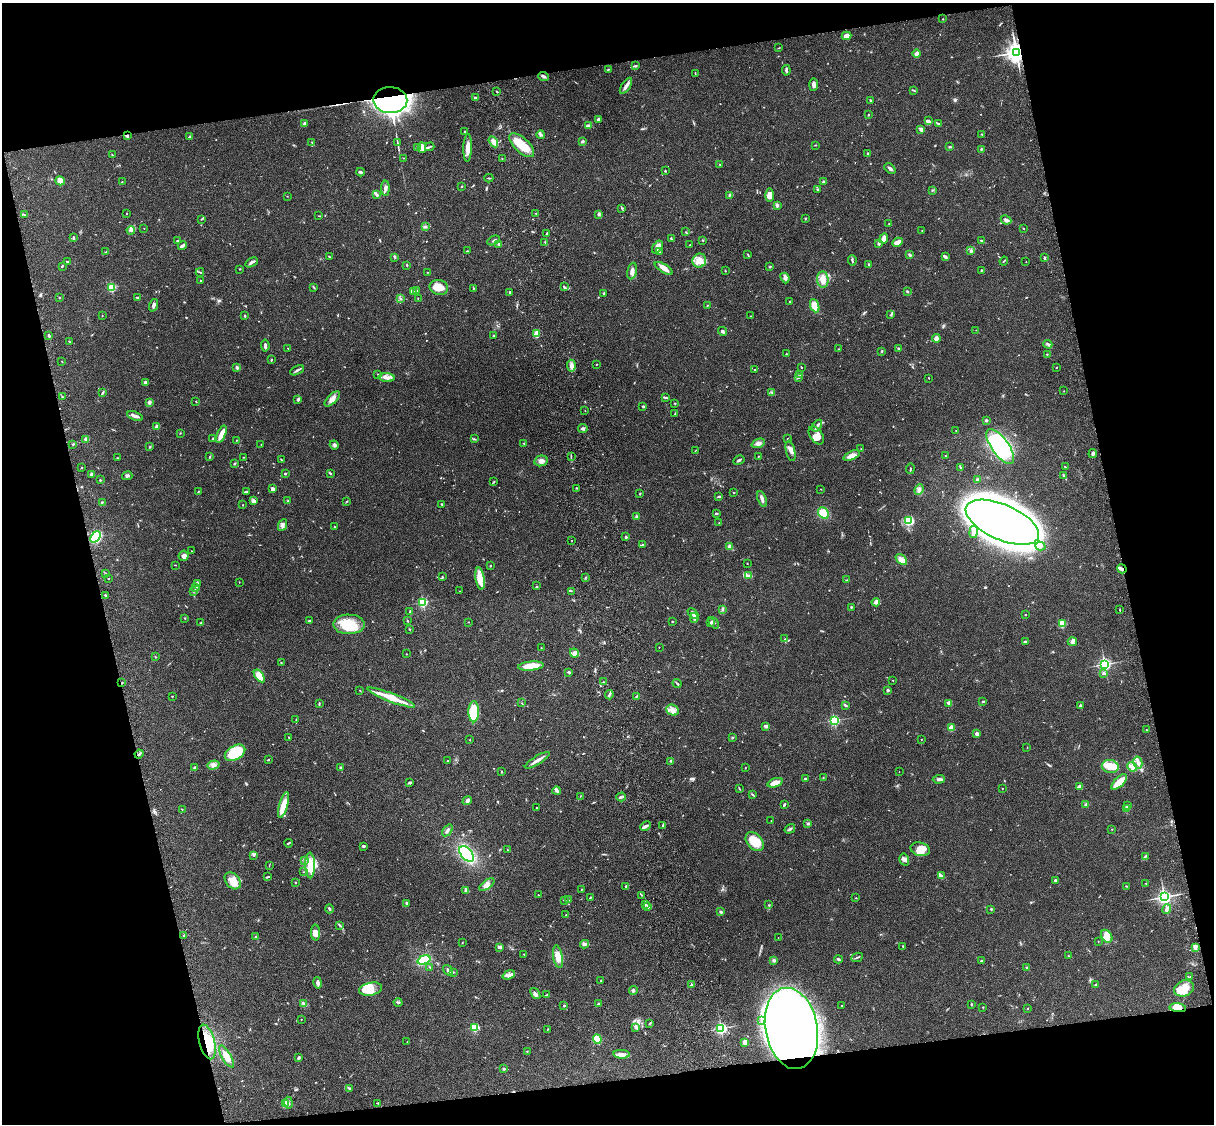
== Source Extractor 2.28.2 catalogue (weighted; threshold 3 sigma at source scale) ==
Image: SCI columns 122-4969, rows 278-4763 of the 5088 x 4927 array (HDU 1 of 3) = the unmasked area's bounding box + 8 px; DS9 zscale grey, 4 x 4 block average (1 PNG px = mean of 4 x 4 image px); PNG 1216 x 1126 px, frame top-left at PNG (2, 3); each listed source drawn as its Kron ellipse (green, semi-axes under 4 px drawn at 4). Shown black and unused: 25% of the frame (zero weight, under 3 of 4 exposures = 6% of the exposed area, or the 3 px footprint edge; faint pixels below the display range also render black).
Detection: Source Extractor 2.28.2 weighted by HDU 2 'WHT'. Background 0.0925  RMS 0.0062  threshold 0.0279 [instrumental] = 3 sigma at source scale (4.5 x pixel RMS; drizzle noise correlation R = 1.50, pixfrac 1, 0.05/0.05 arcsec/px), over >= 5 px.
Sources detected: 779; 5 too faint to see at this stretch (4 x 4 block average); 15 inside a brighter object's white glare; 1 cosmic-ray / hot-pixel residue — neither listed nor drawn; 18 coinciding with a brighter row at this scale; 54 inside a brighter listed object's ellipse — not listed separately; of the other 686, all 500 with FLUX_AUTO >= 1.37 (the completeness limit of this list) listed and drawn (186 fainter detections not listed), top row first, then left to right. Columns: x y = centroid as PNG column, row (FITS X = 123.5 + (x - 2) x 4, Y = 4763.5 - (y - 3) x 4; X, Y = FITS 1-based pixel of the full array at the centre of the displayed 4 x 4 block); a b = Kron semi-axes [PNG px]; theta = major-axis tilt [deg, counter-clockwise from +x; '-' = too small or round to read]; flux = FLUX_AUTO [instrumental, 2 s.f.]
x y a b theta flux
943 19 2 2 - 3.6
847 36 5 3 - 26
778 48 2 2 - 1.4
1016 52 3 3 - 2400
917 54 4 3 - 12
635 66 3 2 - 3.8
608 70 2 2 - 2.3
786 70 5 2 - 7.2
695 73 3 2 - 1.6
544 76 5 2 - 9.6
813 85 6 4 89 13
626 86 9 3 57 17
913 90 4 2 - 3
497 91 3 2 - 2.7
475 97 2 2 - 4.1
390 100 17 13 -1 2400
870 100 2 2 - 2.7
868 115 2 2 - 2.5
598 119 3 2 - 8
928 121 4 3 - 6.7
304 124 3 2 - 12
938 124 3 2 - 5.6
589 126 4 3 - 10
921 129 4 3 - 6.4
464 131 2 2 - 2.6
982 134 2 2 - 1.5
541 135 4 2 - 7
127 136 3 2 - 6.8
190 137 2 2 - 2.5
582 141 3 3 - 5.4
312 142 2 2 - 1.4
397 142 3 2 - 2.3
493 142 6 3 -57 11
522 145 16 7 -43 82
816 145 2 2 - 2.6
417 147 3 2 - 3.6
422 147 5 4 - 14
430 147 5 2 - 4.5
950 147 3 2 - 3.8
468 148 14 4 88 38
981 149 2 2 - 3.7
868 153 3 2 - 3.3
112 155 2 2 - 1.8
403 158 2 2 - 3
502 158 2 2 - 1.9
720 164 2 2 - 1.5
890 168 6 3 -41 9.5
665 171 3 2 - 2.5
360 172 4 2 - 6.9
489 178 4 2 - 3.3
60 181 5 4 - 31
122 182 2 2 - 2
823 182 2 2 - 24
462 186 2 2 - 2.7
385 188 8 3 -90 12
818 189 3 2 - 4.3
933 190 2 2 - 2.4
377 195 3 3 - 8.1
729 195 3 2 - 4
770 195 7 4 -90 32
287 196 2 2 - 1.7
777 205 3 3 - 9.6
622 208 4 2 - 3.7
126 213 2 2 - 1.8
536 213 2 2 - 2.2
599 214 3 3 - 5.8
25 215 2 2 - 1.4
319 216 3 2 - 1.6
805 218 2 2 - 2
201 219 2 2 - 1.6
1006 220 5 3 - 10
889 224 2 2 - 3.1
425 227 3 2 - 4
144 228 2 2 - 1.9
1023 228 2 2 - 1.7
131 230 4 3 - 8.4
922 231 2 2 - 1.5
686 232 3 2 - 3.1
547 234 3 2 - 3
73 237 4 2 - 3.6
671 238 3 2 - 4.3
884 238 5 3 - 24
178 240 3 2 - 3.2
494 240 6 2 28 5.6
703 241 2 2 - 2
982 241 3 2 - 5.4
545 242 2 2 - 3.1
897 242 5 3 - 22
499 244 3 2 - 12
879 244 2 2 - 16
690 245 2 2 - 2.2
182 246 5 2 - 15
657 247 7 3 58 15
467 251 3 2 - 2.3
971 251 3 3 - 8.4
106 252 3 2 - 2.6
659 252 3 2 - 3
748 255 4 2 - 2.8
910 255 4 3 - 5.3
329 256 2 2 - 2.2
945 256 4 3 - 5.5
395 257 3 2 - 3.9
1044 258 4 2 - 4.4
852 260 5 2 - 4.9
699 261 7 6 - 33
1004 261 4 2 - 3
68 262 3 2 - 4.6
251 262 7 3 31 9.2
1026 262 2 2 - 2.4
869 264 2 2 - 3.4
407 265 3 2 - 2.6
62 266 3 2 - 3.9
770 267 3 2 - 3.2
664 268 10 4 -31 24
239 269 2 2 - 1.7
981 270 3 2 - 2.3
632 271 8 4 77 19
725 271 2 2 - 1.6
200 272 4 2 - 2.5
428 272 2 2 - 1.4
785 278 5 3 - 10
823 280 8 5 -84 36
200 281 2 2 - 3.1
112 287 2 2 - 280
313 287 4 2 - 3.3
439 287 9 7 -12 52
564 287 3 2 - 4.8
473 289 4 2 - 2.5
413 291 3 2 - 3.4
417 291 2 2 - 1.8
907 291 2 2 - 4.1
510 292 3 2 - 2.2
604 293 3 2 - 3.4
59 297 2 2 - 2.2
137 297 2 2 - 4.5
418 298 2 2 - 1.9
400 299 3 2 - 2.4
790 301 2 2 - 2.1
153 305 6 3 70 9.8
707 306 2 2 - 1.5
815 306 7 4 -67 36
891 315 2 2 - 2.5
102 316 2 2 - 1.4
244 316 3 2 - 4.2
750 316 2 2 - 1.4
976 330 2 2 - 1.4
723 331 4 2 - 4.7
537 334 4 3 - 33
49 336 3 2 - 5.2
494 336 3 2 - 4.3
936 338 4 3 - 16
70 342 2 2 - 2.8
1048 344 4 2 - 4.2
265 345 6 2 -84 11
288 348 2 2 - 2.8
838 349 2 2 - 1.9
899 349 3 2 - 5.8
882 351 3 2 - 2.9
786 354 2 2 - 2
1047 354 2 2 - 2.8
271 360 3 2 - 2.5
62 361 2 2 - 2.1
596 365 2 2 - 1.8
571 366 6 3 -85 17
237 367 2 2 - 26
801 367 2 2 - 2.8
1056 368 2 2 - 2.5
754 369 2 2 - 2.5
297 370 7 2 29 7.9
378 374 2 2 - 1.9
800 374 3 2 - 4.9
387 377 8 4 -4 17
799 377 3 2 - 3.8
929 378 2 2 - 1.6
145 382 3 2 - 8.9
1064 391 2 2 - 1.4
772 392 2 2 - 3.2
102 393 4 2 - 6
62 396 2 2 - 2
666 398 3 2 - 3
298 399 3 2 - 8.1
332 399 10 4 43 21
149 402 3 3 - 7.5
196 402 2 2 - 1.5
675 403 2 2 - 2.4
643 406 3 2 - 4.2
585 410 2 2 - 1.4
675 414 2 2 - 2
135 416 8 3 -20 16
986 420 3 2 - 7.1
817 426 7 3 53 9.6
157 427 3 2 - 20
583 428 4 3 - 9
956 431 2 2 - 1.5
180 433 2 2 - 1.9
221 434 9 3 68 44
816 435 10 6 -55 23
86 439 2 2 - 63
212 439 3 2 - 2.9
474 439 3 2 - 3.2
788 439 2 2 - 2.4
236 440 2 2 - 1.6
758 443 7 4 21 14
73 444 2 2 - 3.8
261 444 2 2 - 2.5
524 444 2 2 - 1.7
334 445 4 3 - 9.6
1000 446 20 8 -54 520
150 447 3 2 - 3.2
861 449 2 2 - 1.8
696 450 2 2 - 1.7
791 451 10 4 -77 22
1093 454 4 2 - 8.5
571 456 3 2 - 2
758 456 2 2 - 1.9
852 456 9 4 23 25
945 456 3 2 - 1.7
210 457 3 2 - 3.2
244 457 2 2 - 1.8
118 458 3 2 - 2
281 460 3 2 - 2.1
739 460 6 2 29 6.4
541 461 7 5 12 15
234 463 3 2 - 3.2
960 467 3 2 - 3
1065 467 3 2 - 2.8
82 468 2 2 - 4.2
910 469 5 2 - 3.5
330 473 3 2 - 2.8
91 474 3 2 - 7.9
285 474 2 2 - 5.2
1063 475 3 2 - 3.9
127 476 5 3 - 7.1
978 479 4 3 - 5.4
100 480 2 2 - 3.6
494 482 2 2 - 2
577 488 2 2 - 2.4
273 489 3 3 - 16
821 489 2 2 - 1.8
919 490 5 3 - 8.1
198 492 3 2 - 3
247 492 3 2 - 2.7
640 493 2 2 - 2.6
734 493 2 2 - 3.6
719 496 4 2 - 4
762 499 8 3 -70 13
253 501 4 3 - 12
288 501 2 2 - 1.7
347 501 2 2 - 1.9
102 503 2 2 - 2.2
243 505 2 2 - 2
442 505 3 2 - 2.2
716 513 3 2 - 4.5
823 513 6 5 - 50
637 517 3 3 - 6.1
909 521 4 4 - 110
1002 522 39 17 -24 5500
719 523 2 2 - 1.5
282 525 6 3 64 9.2
334 527 2 2 - 3.4
973 532 6 4 80 13
96 537 6 4 50 290
626 537 2 2 - 12
571 540 2 2 - 1.5
642 545 4 2 - 4.8
730 546 3 3 - 15
1040 546 5 4 - 14
191 551 2 2 - 2.4
184 556 5 5 - 12
901 560 6 4 -42 25
747 563 2 2 - 1.8
175 565 2 2 - 1.7
490 566 2 2 - 2.6
1122 569 5 2 - 7.5
105 574 2 2 - 1.7
748 576 4 3 - 6.9
442 577 2 2 - 2.7
585 578 2 2 - 2
108 579 2 2 - 1.5
480 579 11 4 -81 33
847 580 2 2 - 1.8
239 582 2 2 - 1.5
197 584 4 3 - 7.4
536 586 2 2 - 1.5
195 587 2 2 - 5
194 591 3 2 - 3.1
460 591 2 2 - 1.6
571 591 2 2 - 1.9
105 595 3 2 - 3.8
423 602 2 2 - 470
876 602 4 3 - 18
851 607 3 2 - 3.6
723 609 3 2 - 5.5
1120 610 2 2 - 1.9
410 612 3 2 - 2.5
693 613 6 3 -44 18
1025 615 2 2 - 1.9
185 618 2 2 - 2.6
694 618 5 2 - 7.5
310 621 3 2 - 4.8
407 621 3 2 - 2.5
672 621 2 2 - 2.6
201 622 3 2 - 2.9
468 622 2 2 - 1.5
710 623 3 2 - 3.4
714 623 6 2 -49 7.2
349 624 15 10 0 110
1062 624 3 3 - 84
409 629 3 2 - 2.3
785 639 2 2 - 2
1072 641 4 3 - 8.1
1026 642 4 2 - 7.5
659 647 2 2 - 3.5
541 648 2 2 - 1.5
574 653 4 3 - 9.6
406 654 2 2 - 1.5
156 657 3 2 - 2.3
281 662 2 2 - 2.2
1105 664 3 3 - 710
531 666 13 4 6 70
569 672 3 2 - 4.9
1103 673 4 3 - 8
259 676 7 3 -53 56
893 680 2 2 - 2.4
603 682 2 2 - 3.1
122 683 2 2 - 2.5
677 683 4 2 - 4.5
360 690 2 2 - 1.8
888 690 2 2 - 19
609 695 4 2 - 5.7
172 696 2 2 - 5.1
636 697 4 2 - 3.5
391 698 25 4 -21 88
983 701 3 2 - 4
319 703 2 2 - 1.6
522 703 2 2 - 1.6
949 703 4 2 - 14
846 705 4 2 - 4.1
1080 706 2 2 - 34
673 710 6 5 - 21
474 712 10 5 -89 130
296 719 2 2 - 1.6
834 720 2 2 - 550
766 726 4 3 - 7.8
951 728 2 2 - 120
1146 730 3 2 - 1.7
977 734 2 2 - 51
289 737 2 2 - 2.2
732 737 2 2 - 2.1
922 739 2 2 - 1.5
470 740 2 2 - 2.1
1027 748 2 2 - 1.9
235 753 11 7 30 160
139 754 4 2 - 5.7
268 760 3 2 - 2.8
537 760 14 2 31 20
448 761 2 2 - 3
671 761 2 2 - 2.8
1138 763 6 3 -77 15
213 765 6 3 16 13
1110 766 8 6 -10 40
341 767 4 2 - 4
1132 767 5 3 - 12
195 768 3 2 - 8.6
745 768 2 2 - 1.4
501 772 2 2 - 3.9
899 772 2 2 - 1.4
805 778 2 2 - 5.3
823 778 2 2 - 1.8
939 779 6 2 3 10
410 782 4 2 - 5.6
1119 782 10 4 45 48
775 783 8 3 18 36
1080 787 4 2 - 18
739 788 3 2 - 2.2
1003 788 2 2 - 1.5
557 791 4 4 - 7.4
752 794 3 2 - 3.2
580 796 2 2 - 1.4
621 797 5 2 - 9.2
467 801 5 4 - 9.9
283 805 13 4 74 57
784 805 4 2 - 4.4
1086 805 3 2 - 8.6
1127 806 3 2 - 2.5
536 807 2 2 - 2.8
1127 808 2 2 - 1.6
182 809 2 2 - 1.6
771 820 2 2 - 1.8
808 824 2 2 - 1.6
663 825 4 2 - 4.8
646 826 5 2 - 11
790 829 5 2 - 5.9
1112 829 2 2 - 1.6
448 830 7 2 53 6
755 842 11 7 -49 88
288 843 4 2 - 3.8
363 846 3 2 - 6.5
920 849 10 6 -14 36
507 850 2 2 - 2
467 854 9 5 -48 250
253 855 4 3 - 4.8
1145 857 4 2 - 4.1
904 859 6 5 - 13
304 860 2 2 - 2.4
269 865 3 2 - 1.7
310 865 13 5 -89 45
304 872 2 2 - 1.7
941 875 3 2 - 4.8
268 877 3 2 - 3
1055 880 2 2 - 6.9
233 881 9 7 -50 43
295 882 2 2 - 1.8
1146 883 2 2 - 1.6
487 885 9 4 36 20
626 886 3 2 - 5
1126 886 3 2 - 2.3
581 889 2 2 - 2.7
466 890 2 2 - 2.5
538 895 2 2 - 2.7
641 895 3 2 - 2.2
590 897 4 2 - 2.4
1164 897 3 3 - 1200
856 898 2 2 - 2
564 900 3 2 - 2.9
568 900 3 2 - 3.1
407 903 2 2 - 5.5
645 905 3 2 - 4.1
769 905 2 2 - 1.8
648 906 3 2 - 11
329 909 4 2 - 5.1
991 909 2 2 - 4.5
1167 909 5 2 - 7.2
721 912 3 2 - 5.8
566 915 2 2 - 1.8
340 925 2 2 - 2.1
316 933 8 4 -88 20
184 935 3 2 - 3.1
1107 936 7 5 -55 33
255 937 2 2 - 1.5
778 937 2 2 - 2
1098 941 2 2 - 2
462 943 2 2 - 1.4
584 944 4 3 - 8.2
903 946 2 2 - 1.8
500 947 4 3 - 7.8
1195 948 3 3 - 7.8
524 954 2 2 - 3.2
1068 956 2 2 - 1.5
558 957 11 4 -80 42
857 957 6 2 23 5.8
838 959 4 2 - 6.8
424 960 7 3 20 150
774 960 3 3 - 6.6
981 961 2 2 - 3.2
430 967 2 2 - 1.5
1026 967 2 2 - 4.8
448 970 6 2 -57 12
453 972 4 2 - 3.6
509 975 6 3 21 12
1190 977 3 2 - 3.9
601 981 3 2 - 5.1
318 983 5 2 - 13
691 985 3 2 - 4.8
1095 985 3 2 - 3.3
1184 988 10 7 23 60
371 989 12 6 12 100
633 990 4 2 - 5
535 994 6 4 -52 11
547 995 3 2 - 3.5
398 1002 4 2 - 5.6
304 1004 4 3 - 9.5
599 1004 4 2 - 6.5
971 1004 2 2 - 4.8
842 1005 2 2 - 1.4
564 1006 2 2 - 12
983 1007 2 2 - 1.6
1178 1008 8 3 -6 28
1027 1009 2 2 - 1.9
301 1019 2 2 - 1.5
762 1020 3 2 - 2.7
650 1023 2 2 - 1.6
474 1028 2 2 - 240
636 1028 4 3 - 6.5
721 1028 2 2 - 770
791 1028 41 26 -79 1300
547 1029 2 2 - 1.7
597 1039 5 4 - 86
207 1042 18 7 -75 94
407 1042 2 2 - 1.4
745 1042 3 3 - 22
527 1051 2 2 - 2
622 1054 8 3 -4 18
226 1056 12 4 -60 36
299 1058 3 2 - 7
504 1069 4 2 - 5.5
349 1088 4 2 - 4.7
288 1103 6 2 -87 7.8
377 1103 2 2 - 2.7
285 1104 2 2 - 3.7
Overlapping masked pixels (flux is a lower limit): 8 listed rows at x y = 1016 52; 390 100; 127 136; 1122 569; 122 683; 1178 1008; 791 1028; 207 1042
Diffuse or blended objects may show on this block-average render without a row.